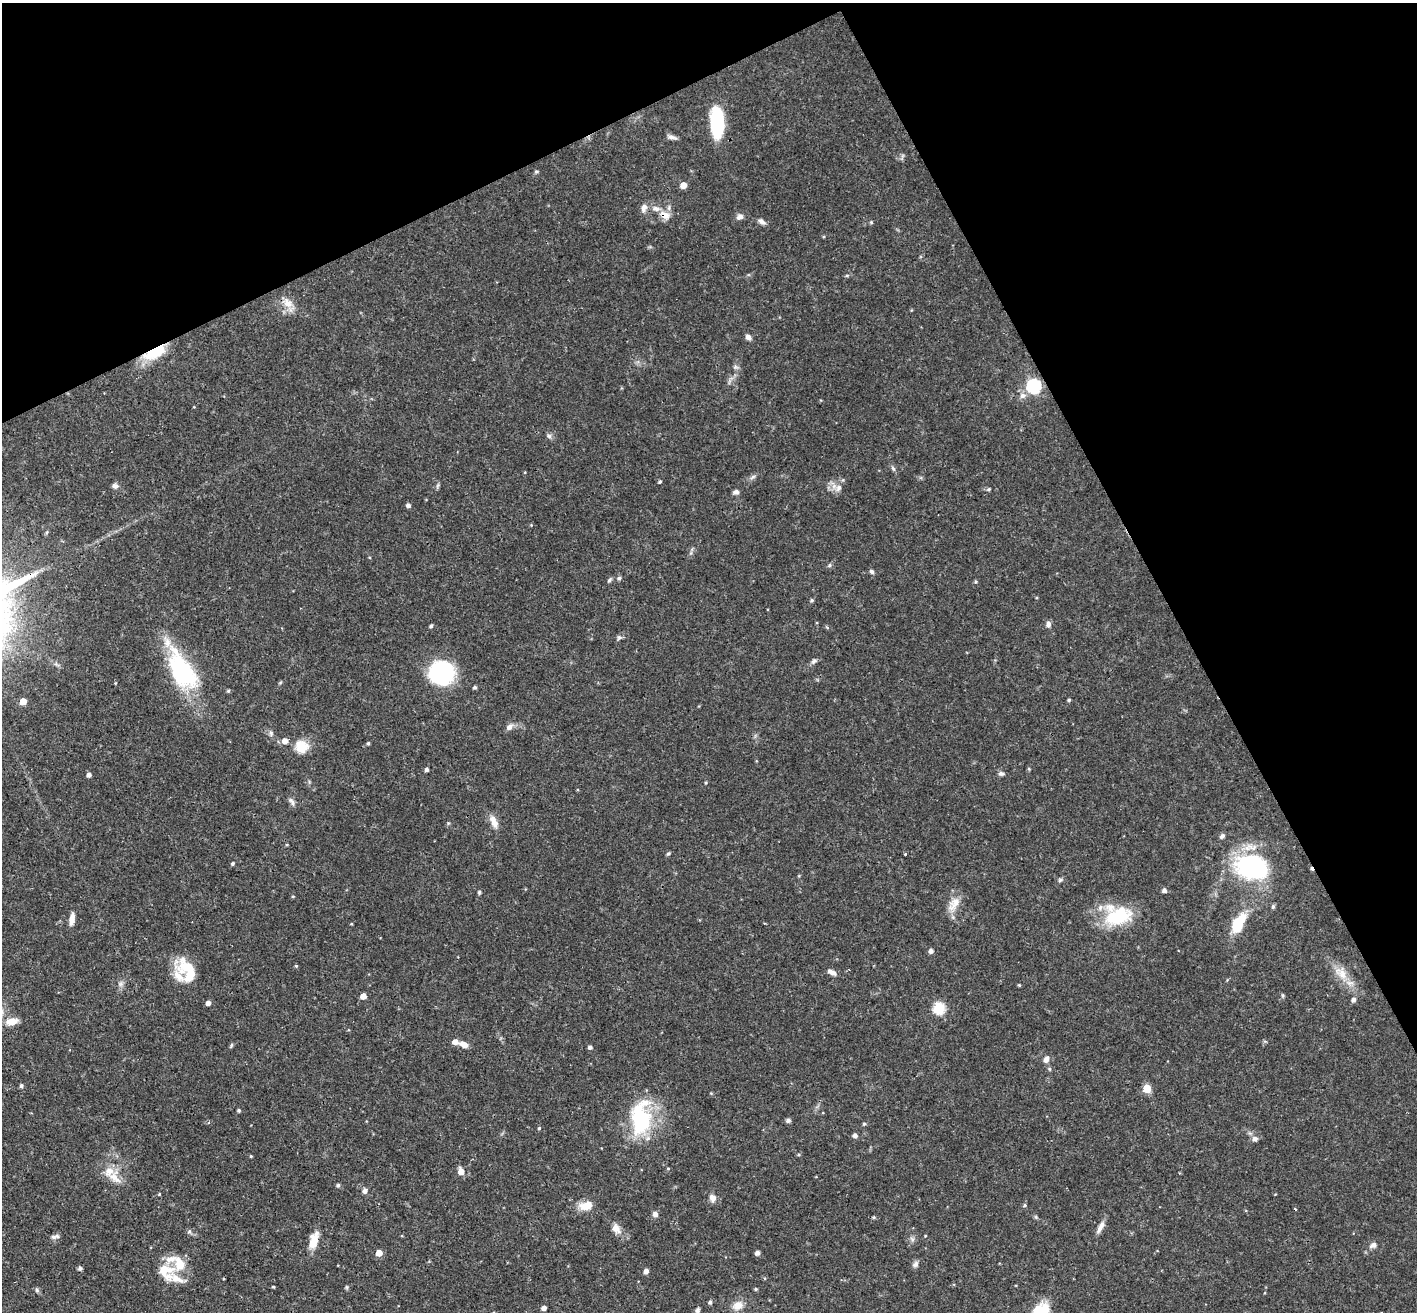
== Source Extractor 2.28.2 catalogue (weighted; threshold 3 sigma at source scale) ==
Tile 3 of 4 x 4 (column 3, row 1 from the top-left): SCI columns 2887-4301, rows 4244-5553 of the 5771 x 5737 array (HDU 1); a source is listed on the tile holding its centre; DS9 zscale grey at full resolution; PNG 1419 x 1314 px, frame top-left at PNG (2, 3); no overlay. Shown black and unused: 26% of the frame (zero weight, under 3 of 4 exposures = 6% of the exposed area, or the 3 px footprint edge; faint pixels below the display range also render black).
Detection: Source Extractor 2.28.2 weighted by HDU 2 'WHT'; one run over the whole footprint, this tile lists its part. Background 0.0569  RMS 0.0031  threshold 0.0141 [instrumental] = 3 sigma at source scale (4.5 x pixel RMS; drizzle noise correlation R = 1.50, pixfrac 1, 0.05/0.05 arcsec/px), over >= 5 px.
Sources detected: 143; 1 inside a brighter object's white glare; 3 cosmic-ray / hot-pixel residue — not listed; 9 inside a brighter listed object's ellipse — not listed separately; the other 130 listed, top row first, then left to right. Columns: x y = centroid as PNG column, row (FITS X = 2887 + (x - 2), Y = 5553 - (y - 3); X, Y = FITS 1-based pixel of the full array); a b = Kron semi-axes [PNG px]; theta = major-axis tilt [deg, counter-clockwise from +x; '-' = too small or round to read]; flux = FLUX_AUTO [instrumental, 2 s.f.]
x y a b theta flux
717 122 27 11 -88 25
671 137 11 5 -14 1.2
536 171 6 4 0 0.42
683 185 5 5 - 3.5
644 208 13 7 75 1.6
664 215 16 10 -32 3
740 216 9 7 22 1.2
762 222 9 5 -38 1.2
871 222 5 4 - 0.37
287 303 17 10 -38 3.5
748 337 7 5 -43 1.3
155 353 31 12 25 10
1033 386 6 6 - 54
1023 395 9 8 - 1.6
549 436 6 6 - 0.77
893 469 8 5 -62 0.66
753 477 10 4 34 0.77
660 482 4 4 - 0.47
438 485 7 4 71 0.53
115 486 9 6 -14 1.1
838 488 11 7 58 1.8
989 489 5 4 - 0.36
736 492 6 5 - 1.2
408 506 5 5 - 0.77
531 525 4 4 - 0.26
829 565 6 5 - 0.56
872 571 6 5 - 0.73
619 578 5 5 - 0.56
609 580 7 4 52 0.58
975 582 5 5 - 0.45
812 600 5 4 - 0.46
1048 624 7 6 - 1.2
431 626 4 3 - 0.64
619 637 7 5 88 0.66
814 661 9 6 32 0.85
182 670 53 26 -60 32
442 673 22 19 -32 39
475 687 4 4 - 0.62
228 691 4 3 - 0.47
1069 700 4 3 - 0.47
23 702 5 5 - 4.8
509 727 9 7 41 1.4
271 733 7 5 -70 0.79
285 741 5 5 - 2.5
368 743 4 4 - 0.37
302 746 16 15 - 5.4
1029 769 5 3 - 0.32
426 770 4 4 - 0.81
1001 774 8 5 -5 0.81
89 775 4 4 - 1.2
706 783 5 3 - 0.35
292 801 13 5 -58 1.1
494 822 18 8 -66 2.7
1222 836 8 5 45 0.78
287 845 4 3 - 0.29
668 854 6 4 40 0.45
905 854 3 3 - 0.34
233 864 5 4 - 0.44
1251 867 36 27 -15 39
1060 880 6 5 - 0.58
1164 891 5 4 - 1.1
479 892 5 4 - 0.44
293 896 5 3 - 0.27
954 903 23 11 53 4
1273 907 6 4 89 0.6
1118 916 35 19 19 18
72 919 15 6 81 2.4
1238 923 21 11 63 12
931 951 4 4 - 1.3
186 966 30 12 -1 6
296 966 5 4 - 0.32
832 972 11 5 -30 1.7
1342 974 22 12 -64 5
121 984 7 6 - 0.92
1019 985 4 3 - 0.33
1282 995 7 3 -72 0.41
363 996 5 4 - 3.1
1354 1000 5 5 - 1
208 1003 5 4 - 1.5
939 1008 6 6 - 28
12 1021 16 9 10 3.5
231 1045 7 4 64 0.46
464 1045 10 6 -21 2.3
590 1047 4 4 - 0.89
1046 1059 9 7 71 1.5
1050 1069 6 4 -70 0.39
21 1086 4 4 - 0.66
1147 1088 5 5 - 9
239 1110 4 4 - 0.56
641 1119 41 22 88 27
788 1120 6 5 - 0.82
864 1124 4 4 - 0.45
539 1128 4 3 - 0.45
855 1135 5 4 - 1.2
1255 1139 8 7 - 1.1
798 1155 5 4 - 0.39
251 1156 4 3 - 0.3
668 1168 4 4 - 0.3
109 1171 17 13 2 4.4
461 1171 6 5 - 3.1
338 1185 5 4 - 0.63
365 1191 8 5 -86 1.1
159 1194 3 3 - 0.3
712 1198 10 8 -60 1.7
586 1205 18 11 15 4.1
1025 1205 5 4 - 0.46
655 1214 6 6 - 1.3
874 1217 5 4 - 0.42
1036 1217 6 4 -47 0.46
1100 1227 17 6 63 2
616 1228 14 9 -58 2.7
189 1232 6 4 19 0.48
925 1236 4 3 - 0.23
55 1237 12 5 11 1
314 1240 18 9 77 5.3
1373 1245 10 8 25 1.4
379 1253 5 5 - 3.7
757 1253 5 5 - 0.94
916 1264 9 7 66 1.1
80 1268 5 4 - 0.77
646 1271 5 4 - 1.6
166 1272 27 22 -46 8.1
273 1287 3 3 - 0.35
347 1287 6 4 -89 0.42
755 1289 4 4 - 0.39
37 1290 6 5 - 0.58
710 1302 4 4 - 0.71
738 1305 14 11 27 3.2
544 1308 4 4 - 1.4
697 1310 7 5 67 0.86
Overlapping masked pixels (flux is a lower limit): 2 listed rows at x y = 664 215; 155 353